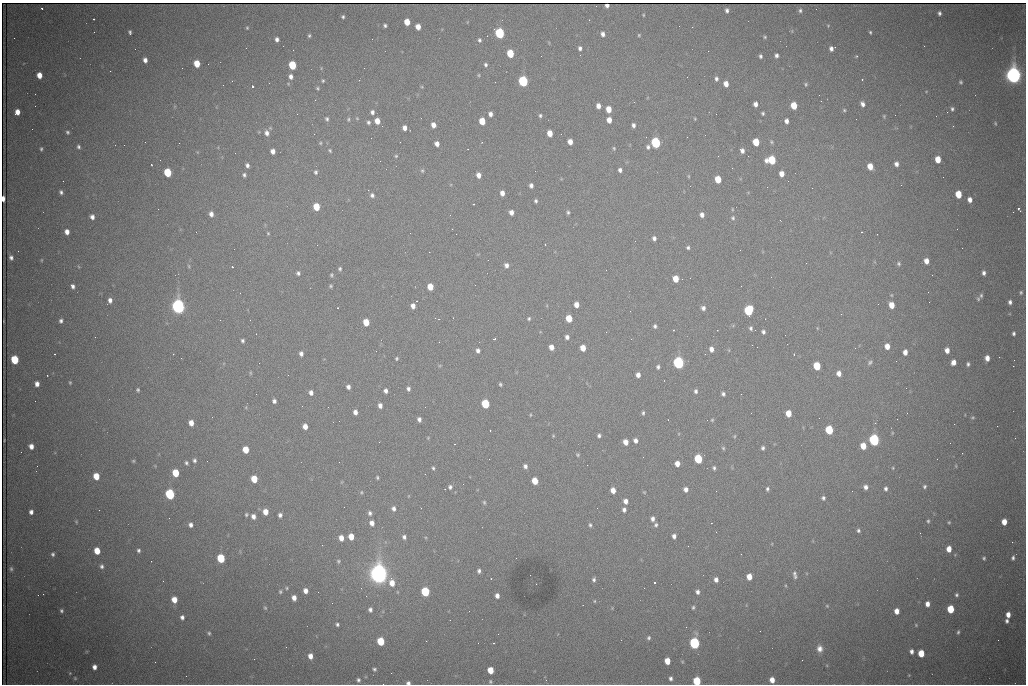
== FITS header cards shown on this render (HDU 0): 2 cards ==
NAXIS1  =                 1024 /fastest changing axis
NAXIS2  =                  682 /next to fastest changing axis

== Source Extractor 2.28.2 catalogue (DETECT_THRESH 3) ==
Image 1024 x 682 px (HDU 0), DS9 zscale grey, 1 PNG px = 1 image px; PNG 1028 x 686 px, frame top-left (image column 1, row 682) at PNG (2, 3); no overlay
Background 1960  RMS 26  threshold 79.1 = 3 sigma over >= 5 px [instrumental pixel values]
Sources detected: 424; all 424 listed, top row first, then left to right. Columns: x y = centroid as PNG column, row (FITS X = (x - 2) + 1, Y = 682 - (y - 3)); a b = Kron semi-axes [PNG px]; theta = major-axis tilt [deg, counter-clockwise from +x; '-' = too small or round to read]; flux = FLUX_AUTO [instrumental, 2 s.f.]
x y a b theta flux
607 5 4 4 - 5.0e+03
42 8 3 2 - 2.3e+03
816 9 2 2 - 7.6e+02
727 10 5 4 - 4.9e+03
800 10 6 4 89 3.6e+03
939 13 4 3 - 4.2e+03
643 15 4 3 - 1.5e+03
343 17 3 3 - 2.8e+03
94 19 3 2 - 4.6e+03
407 22 5 4 - 2.8e+04
385 26 4 3 - 3.3e+03
828 26 4 4 - 1.4e+03
418 27 5 4 - 1.6e+04
247 28 4 3 - 1.9e+03
94 32 3 2 - 1.4e+03
130 32 4 3 - 3.3e+03
870 32 4 3 - 2.2e+03
500 33 6 5 - 2.0e+05
603 34 5 4 - 7.1e+03
639 35 4 4 - 1.9e+03
309 36 5 3 - 2.8e+03
765 37 4 4 - 2.0e+03
14 38 2 2 - 1.3e+03
277 39 4 4 - 6.2e+03
372 39 2 2 - 1.0e+03
479 40 5 5 - 3.5e+03
580 48 5 4 - 4.8e+03
832 48 7 4 23 7.8e+03
293 50 2 2 - 9.3e+02
708 51 2 2 - 7.6e+02
510 53 6 5 - 6.5e+04
776 55 4 4 - 5.2e+03
760 56 4 3 - 3.7e+03
857 56 3 2 - 3.4e+03
145 60 5 4 - 8.8e+03
197 64 5 5 - 3.7e+04
208 64 2 2 - 2.7e+03
292 65 6 5 - 8.4e+04
486 65 5 4 - 3.6e+03
110 71 2 2 - 8.6e+02
39 75 5 4 - 2.0e+04
479 75 4 4 - 1.9e+03
1013 75 7 6 - 1.4e+06
291 76 6 5 - 7.6e+03
687 77 2 2 - 1.0e+03
716 79 6 4 -85 4.6e+03
862 79 3 2 - 4.1e+03
232 81 2 2 - 8.7e+02
323 81 4 3 - 2.2e+03
523 81 6 5 - 2.5e+05
495 82 2 2 - 9.1e+02
961 82 5 4 - 2.7e+03
726 84 5 4 - 1.4e+04
806 84 5 4 - 2.7e+03
252 86 3 3 - 9.1e+04
422 87 5 3 - 1.6e+03
318 88 5 4 - 2.4e+03
926 91 5 3 - 1.4e+03
315 100 3 2 - 1.3e+03
821 101 2 2 - 1.0e+03
634 102 2 2 - 9.8e+02
755 104 5 4 - 8.4e+03
862 104 6 5 - 7.4e+03
598 106 5 4 - 1.0e+04
794 106 5 5 - 4.0e+04
609 109 5 4 - 2.3e+04
952 109 5 4 - 3.7e+03
844 110 5 4 - 2.5e+03
17 112 5 4 - 1.5e+04
372 112 5 4 - 5.2e+03
947 112 2 2 - 3.3e+03
763 113 3 3 - 2.9e+03
297 114 2 2 - 2.6e+03
490 114 5 4 - 7.4e+03
716 114 2 2 - 8.3e+02
540 115 4 4 - 3.2e+03
884 116 5 4 - 2.1e+03
357 118 4 4 - 1.7e+03
327 119 5 4 - 3.6e+03
348 119 5 4 - 2.4e+03
695 119 4 3 - 1.5e+03
609 120 5 4 - 1.5e+04
377 121 5 4 - 1.9e+04
482 121 5 5 - 3.8e+04
786 121 5 4 - 7.5e+03
368 122 5 4 - 3.4e+03
995 123 5 4 - 2.1e+03
433 125 5 4 - 1.1e+04
633 125 5 4 - 5.8e+03
382 126 3 2 - 1.8e+03
404 128 5 4 - 9.4e+03
67 132 4 4 - 3.2e+03
267 133 8 6 -73 9.1e+03
550 133 5 4 - 2.2e+04
482 142 3 2 - 1.0e+03
570 142 5 4 - 1.5e+04
756 142 5 5 - 4.5e+04
771 142 6 4 -49 2.7e+03
179 143 2 2 - 3.9e+03
320 143 4 4 - 2.1e+03
656 143 6 5 - 2.3e+05
437 144 5 4 - 9.1e+03
124 145 2 2 - 1.6e+03
78 147 5 4 - 3.9e+03
648 147 6 5 - 4.7e+03
614 148 5 4 - 2.2e+03
41 149 5 3 - 2.7e+03
330 150 5 4 - 2.3e+03
273 151 5 4 - 9.7e+03
742 151 5 5 - 7.5e+03
235 153 3 2 - 1.3e+03
396 156 4 4 - 2.1e+03
718 156 2 2 - 8.2e+02
938 159 5 4 - 2.8e+04
771 160 7 6 - 8.6e+04
151 164 2 2 - 1.5e+03
896 164 4 4 - 8.8e+03
247 165 4 4 - 5.0e+03
870 166 5 5 - 2.4e+04
732 168 2 2 - 1.1e+03
620 170 5 4 - 5.6e+03
422 171 6 5 - 3.1e+03
168 172 6 5 - 8.6e+04
316 172 6 5 - 3.5e+03
781 174 5 4 - 1.5e+04
244 175 4 4 - 3.7e+03
479 175 5 4 - 1.2e+04
689 176 5 3 - 1.7e+03
718 179 5 5 - 4.1e+04
531 185 5 4 - 6.5e+03
901 185 3 2 - 1.7e+03
812 188 2 2 - 2.9e+03
368 190 2 2 - 8.3e+03
61 192 5 4 - 4.4e+03
502 193 5 4 - 1.1e+04
958 194 6 5 - 4.1e+04
372 195 6 5 - 5.1e+03
3 199 5 3 - 1.3e+04
970 200 5 4 - 9.9e+03
536 201 4 3 - 3.3e+03
474 204 3 2 - 2.4e+03
316 207 5 5 - 4.7e+04
1019 208 3 3 - 8.7e+03
732 209 5 3 - 1.7e+03
511 212 5 4 - 1.0e+04
568 212 5 4 - 3.3e+03
211 214 6 4 -79 8.8e+03
702 215 5 5 - 8.5e+03
92 217 5 4 - 8.0e+03
733 218 7 6 - 4.2e+03
780 220 3 2 - 2.3e+03
67 232 5 4 - 1.1e+04
196 232 2 2 - 7.1e+02
862 232 2 2 - 1.1e+03
268 233 4 3 - 1.8e+03
410 233 2 2 - 6.8e+02
654 238 5 4 - 5.8e+03
545 244 3 2 - 2.1e+03
688 248 4 4 - 3.5e+03
740 250 2 2 - 1.0e+03
11 258 5 4 - 5.7e+03
41 260 5 3 - 1.7e+03
488 260 3 2 - 2.1e+03
926 261 5 4 - 1.4e+04
806 263 3 2 - 1.3e+03
899 264 6 5 - 3.1e+03
506 265 6 5 - 7.6e+03
189 266 6 4 -87 2.3e+03
232 267 3 2 - 4.9e+03
340 269 4 4 - 3.0e+03
606 270 2 2 - 1.3e+03
298 273 4 4 - 4.1e+03
984 273 5 3 - 5.4e+03
331 275 4 3 - 2.4e+03
932 275 2 2 - 1.1e+03
676 279 5 5 - 3.1e+04
72 286 5 3 - 1.2e+04
331 286 5 4 - 2.5e+03
430 287 5 5 - 2.9e+04
1021 292 6 5 - 2.9e+03
240 293 2 2 - 9.1e+02
981 295 6 5 - 3.1e+03
978 299 6 5 - 2.6e+03
110 300 6 5 - 7.9e+03
1010 302 4 4 - 5.4e+03
878 304 2 2 - 1.2e+03
576 305 5 4 - 1.4e+04
892 305 5 4 - 2.4e+04
413 306 5 5 - 1.0e+04
178 307 7 6 - 9.5e+05
338 308 2 2 - 9.9e+02
703 308 5 5 - 6.3e+03
748 310 6 5 - 1.6e+05
841 314 3 2 - 2.7e+03
529 318 5 5 - 2.7e+03
569 318 5 5 - 3.9e+04
220 320 2 2 - 9.5e+02
61 321 4 4 - 4.7e+03
366 322 5 5 - 3.5e+04
655 326 5 4 - 4.0e+03
751 328 5 4 - 4.0e+03
717 330 2 2 - 9.5e+02
755 330 3 2 - 1.6e+03
606 332 2 2 - 8.0e+02
763 332 4 4 - 4.5e+03
1014 333 5 4 - 3.8e+03
256 334 2 2 - 8.2e+02
95 337 2 2 - 1.0e+03
567 337 5 4 - 6.4e+03
494 339 3 3 - 3.2e+03
243 341 4 3 - 3.6e+03
752 345 2 2 - 4.2e+03
887 346 5 5 - 1.6e+04
551 347 5 4 - 1.4e+04
583 348 5 4 - 2.4e+04
855 348 2 2 - 7.6e+02
711 349 6 5 - 1.0e+04
478 350 5 4 - 6.1e+03
947 350 5 4 - 1.2e+04
905 352 5 4 - 1.1e+04
55 354 2 2 - 1.4e+03
301 354 5 4 - 6.7e+03
705 354 2 2 - 8.6e+02
794 354 3 2 - 1.6e+03
999 357 2 2 - 8.8e+02
181 358 2 2 - 9.8e+02
396 358 4 4 - 2.4e+03
987 358 5 4 - 1.2e+04
15 360 6 5 - 8.6e+04
1014 360 2 2 - 2.4e+03
870 362 7 5 35 3.8e+03
953 362 5 4 - 1.2e+04
259 363 2 2 - 1.7e+03
678 363 6 5 - 4.5e+05
968 364 4 4 - 3.7e+03
817 366 6 5 - 7.4e+04
1013 366 2 2 - 2.2e+04
658 367 4 4 - 4.1e+03
250 373 6 4 -89 1.9e+03
839 373 5 5 - 1.1e+04
288 375 3 2 - 1.6e+03
638 375 5 4 - 9.5e+03
70 382 4 3 - 1.9e+03
37 384 5 4 - 9.5e+03
500 384 4 3 - 2.7e+03
348 387 5 4 - 6.6e+03
408 389 5 4 - 4.9e+03
138 390 4 3 - 2.9e+03
386 391 4 4 - 6.7e+03
696 391 5 4 - 4.5e+03
311 393 5 5 - 8.1e+03
256 394 3 2 - 1.8e+03
723 394 4 4 - 4.4e+03
741 394 2 2 - 1.0e+03
35 401 2 2 - 1.4e+03
274 401 4 4 - 5.4e+03
485 404 6 5 - 1.0e+05
380 406 5 4 - 8.4e+03
355 412 5 4 - 9.2e+03
643 413 4 3 - 2.9e+03
788 413 5 5 - 2.6e+04
530 415 4 3 - 1.6e+03
212 417 2 2 - 8.2e+02
973 417 4 3 - 2.0e+03
419 419 5 4 - 5.9e+03
897 419 2 2 - 1.0e+03
712 420 4 4 - 2.1e+03
339 421 2 2 - 1.2e+03
191 423 5 4 - 1.5e+04
875 423 3 3 - 2.2e+03
954 424 2 2 - 9.5e+03
305 426 5 4 - 1.4e+04
490 430 2 2 - 1.2e+03
829 430 6 5 - 9.3e+04
892 433 5 3 - 1.5e+03
553 436 4 4 - 1.6e+03
599 436 4 4 - 4.1e+03
734 436 4 4 - 1.8e+03
428 438 4 4 - 1.6e+03
874 440 6 5 - 3.5e+05
635 441 5 4 - 7.3e+03
379 442 2 2 - 1.0e+03
626 442 5 4 - 1.6e+04
455 444 2 2 - 1.2e+03
31 446 5 4 - 1.2e+04
863 446 5 5 - 2.7e+04
723 448 5 4 - 2.5e+03
763 448 5 4 - 4.2e+03
246 450 5 5 - 3.4e+04
578 455 4 4 - 2.4e+03
698 459 6 5 - 1.1e+05
194 460 5 4 - 3.7e+03
133 461 4 3 - 2.0e+03
186 463 4 3 - 3.3e+03
677 463 5 4 - 1.4e+04
587 465 2 2 - 5.3e+03
525 466 5 4 - 5.6e+03
956 466 5 3 - 1.5e+03
433 468 5 4 - 2.9e+03
714 468 5 4 - 3.4e+03
893 468 4 3 - 1.4e+03
175 473 5 5 - 5.3e+04
96 476 5 5 - 3.3e+04
377 477 4 3 - 2.5e+03
254 479 5 5 - 4.5e+04
535 481 5 5 - 3.3e+04
463 484 2 2 - 1.2e+03
925 486 5 4 - 3.1e+03
450 487 5 5 - 4.4e+03
866 487 6 5 - 7.6e+03
686 489 5 4 - 8.5e+03
767 489 5 4 - 3.5e+03
886 489 5 4 - 4.6e+03
613 490 5 4 - 1.6e+04
716 491 2 2 - 2.3e+03
852 491 3 2 - 1.4e+03
361 492 5 4 - 2.3e+03
644 492 5 3 - 1.7e+03
170 494 6 5 - 2.3e+05
823 498 5 5 - 4.1e+03
625 501 5 5 - 9.4e+03
484 502 6 4 -75 2.6e+03
344 507 2 2 - 3.9e+03
421 508 2 2 - 7.9e+02
393 509 6 5 - 6.2e+03
99 510 2 2 - 9.1e+02
624 510 5 4 - 5.9e+03
31 512 4 4 - 6.9e+03
265 512 5 5 - 1.9e+04
370 513 6 5 - 5.0e+03
246 515 4 4 - 2.7e+03
280 515 4 4 - 5.3e+03
253 516 5 4 - 8.9e+03
652 519 5 4 - 6.7e+03
928 521 4 4 - 2.6e+03
76 522 4 4 - 1.7e+03
949 522 4 4 - 1.8e+03
1004 522 5 4 - 2.1e+04
372 523 5 5 - 1.1e+04
191 525 6 5 - 7.1e+03
590 525 5 4 - 3.2e+03
656 525 5 5 - 3.7e+03
858 530 6 5 - 4.2e+03
674 536 5 4 - 6.7e+03
351 537 5 4 - 2.4e+04
404 537 6 5 - 5.0e+03
341 538 5 4 - 1.5e+04
1012 542 2 2 - 1.0e+03
688 546 2 2 - 7.9e+02
949 549 5 4 - 1.9e+04
138 550 5 5 - 4.0e+03
97 551 5 5 - 3.2e+04
53 554 5 4 - 3.6e+03
221 558 6 5 - 9.6e+04
984 558 3 3 - 2.7e+03
1013 558 5 4 - 4.4e+03
151 561 2 2 - 9.2e+02
338 561 5 4 - 2.5e+03
101 566 6 6 - 5.2e+03
11 569 6 5 - 3.7e+03
479 571 5 4 - 4.7e+03
379 574 8 7 - 1.8e+06
795 575 10 5 -79 6.3e+03
749 577 5 4 - 2.2e+04
594 580 5 4 - 4.2e+03
716 580 5 4 - 8.1e+03
392 583 8 6 -79 2.1e+04
654 583 3 3 - 1.0e+05
536 584 2 2 - 1.1e+03
287 588 5 4 - 2.2e+03
361 588 2 2 - 9.0e+02
644 588 2 2 - 1.1e+03
305 591 5 4 - 1.0e+04
280 592 5 5 - 2.8e+03
425 592 6 5 - 1.3e+05
697 592 5 4 - 5.7e+03
43 594 2 2 - 1.0e+04
956 595 5 5 - 3.5e+03
366 596 2 2 - 9.8e+02
497 596 5 4 - 8.4e+03
294 598 5 4 - 1.1e+04
174 600 6 5 - 2.2e+04
594 601 4 3 - 1.9e+03
927 604 5 4 - 1.1e+04
827 606 4 4 - 1.9e+03
693 607 5 3 - 2.7e+03
265 608 6 4 -62 2.4e+03
950 609 5 5 - 6.3e+04
370 610 4 4 - 5.1e+03
61 611 4 4 - 3.4e+03
897 611 5 4 - 1.7e+04
1008 615 5 4 - 1.3e+04
182 617 5 4 - 6.2e+03
1007 621 4 3 - 4.5e+03
337 624 4 3 - 3.4e+03
916 625 5 4 - 1.9e+03
686 627 2 2 - 1.1e+03
958 632 5 3 - 2.9e+03
209 633 5 4 - 2.9e+03
649 638 5 5 - 3.5e+03
998 640 2 2 - 1.3e+03
381 641 6 5 - 6.8e+04
494 643 3 2 - 2.7e+03
694 643 6 5 - 3.3e+05
820 649 9 7 -76 1.2e+04
911 651 5 4 - 6.8e+03
921 653 5 5 - 4.0e+04
310 656 6 5 - 1.3e+04
254 659 2 2 - 5.7e+03
667 661 5 5 - 2.5e+04
155 662 2 2 - 9.7e+02
94 667 5 4 - 9.3e+03
374 669 4 3 - 3.1e+03
490 670 5 5 - 3.3e+04
70 673 4 3 - 1.6e+03
391 673 2 2 - 7.8e+02
909 675 4 3 - 1.4e+03
75 678 5 4 - 2.0e+03
671 678 5 4 - 4.7e+03
358 680 5 4 - 4.0e+03
772 680 5 4 - 1.6e+04
697 681 5 5 - 8.6e+04
490 682 4 3 - 2.3e+03
408 683 4 4 - 5.3e+03
At the frame edge (FLAGS 8, measured only in part): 3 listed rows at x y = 3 199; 697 681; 408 683

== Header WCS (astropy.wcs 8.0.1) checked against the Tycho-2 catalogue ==
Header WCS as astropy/WCSLIB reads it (CRVAL/CRPIX/CD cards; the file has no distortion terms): RA---TAN/DEC--TAN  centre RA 06:56:18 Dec +31:26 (104.07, +31.43 deg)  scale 1.44 arcsec/px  FOV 24.5' x 16.3'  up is -93 deg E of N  parity flipped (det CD > 0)
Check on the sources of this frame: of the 60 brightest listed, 12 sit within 2.2 arcsec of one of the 16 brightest Tycho-2 stars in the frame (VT <= 13.07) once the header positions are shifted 0.83 arcsec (0.51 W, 0.65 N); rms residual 1.13 arcsec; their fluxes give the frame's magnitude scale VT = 24.94 - 2.5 log10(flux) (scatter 0.13 mag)
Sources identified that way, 12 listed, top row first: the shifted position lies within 2.2 arcsec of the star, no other Tycho-2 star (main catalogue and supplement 1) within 4.4 arcsec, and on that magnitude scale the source's flux lands within +1.5 / -3 mag of the star's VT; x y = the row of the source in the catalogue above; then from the Tycho-2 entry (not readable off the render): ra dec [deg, ICRS J2000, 3 dp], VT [Tycho-2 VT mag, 2 dp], TYC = Tycho-2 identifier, HIP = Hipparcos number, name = IAU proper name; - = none
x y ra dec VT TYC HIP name
523 81 103.952 +31.434 11.53 2437-424-1 - -
656 143 103.978 +31.488 11.51 2437-421-1 - -
771 160 103.984 +31.534 11.82 2437-428-1 - -
168 172 104.002 +31.294 13.07 2437-1012-1 - -
178 307 104.065 +31.301 9.89 2437-425-1 - -
748 310 104.055 +31.528 12.03 2437-1294-1 - -
678 363 104.081 +31.501 10.83 2437-37-1 - -
874 440 104.112 +31.580 11.47 2437-71-1 - -
170 494 104.152 +31.301 11.67 2437-646-1 - -
379 574 104.185 +31.385 8.52 2437-370-1 33393 -
425 592 104.192 +31.404 11.68 2437-91-1 - -
694 643 104.211 +31.512 11.03 2437-937-1 - -